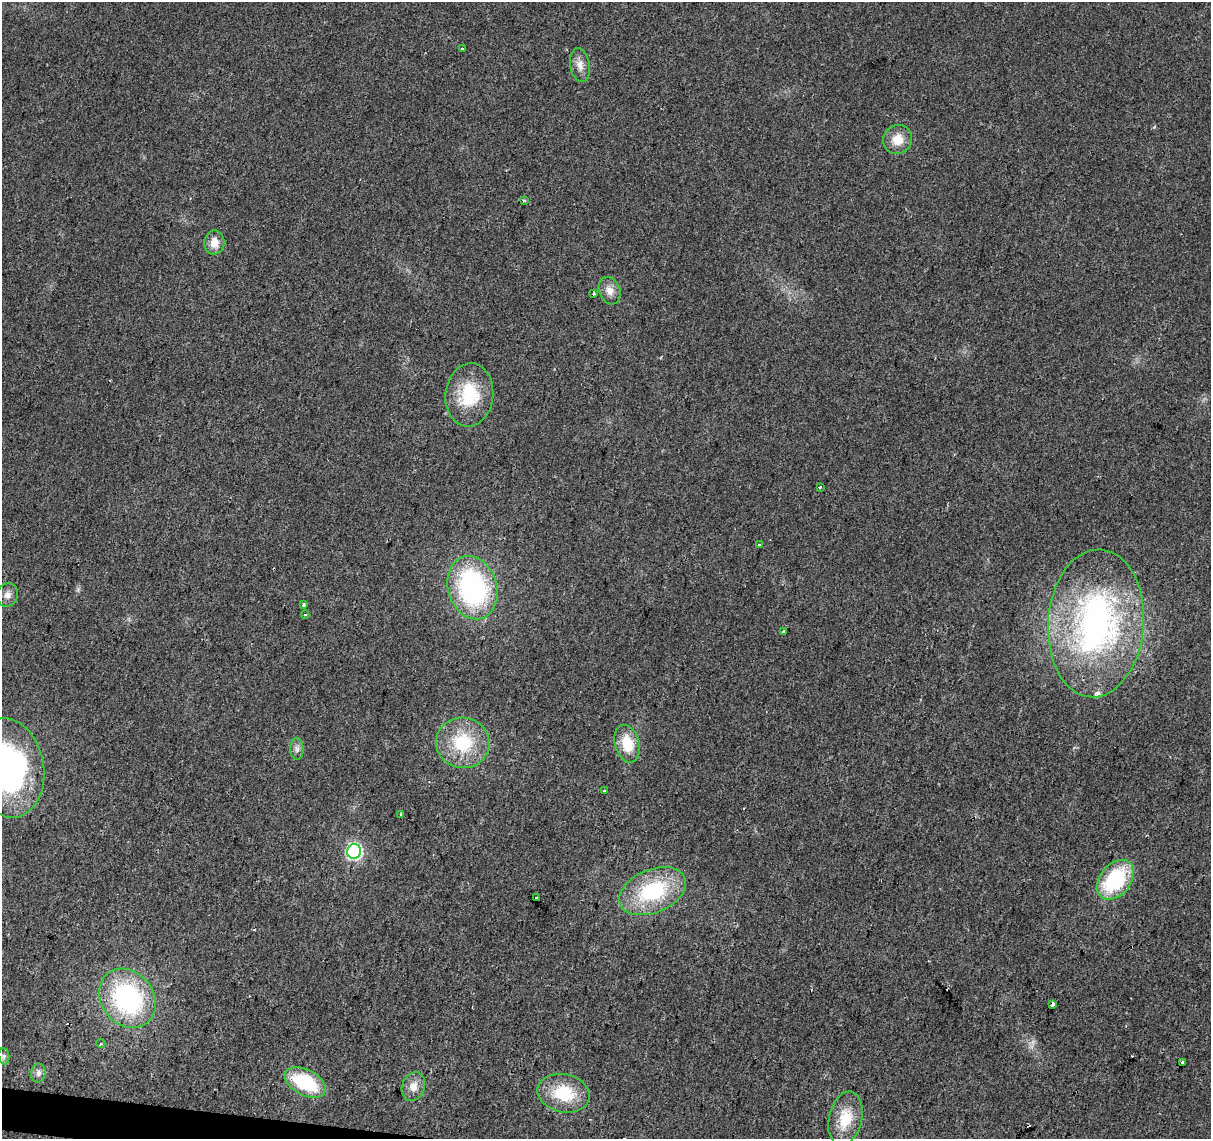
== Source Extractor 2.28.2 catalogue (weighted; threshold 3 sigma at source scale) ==
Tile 7 of 4 x 4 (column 3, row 2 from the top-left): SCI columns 2421-3629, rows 2500-3636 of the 4847 x 5057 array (HDU 1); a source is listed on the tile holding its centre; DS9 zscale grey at full resolution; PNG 1213 x 1141 px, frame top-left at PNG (2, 2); each listed source drawn as its Kron ellipse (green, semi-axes under 4 px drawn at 4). Shown black and unused: <1% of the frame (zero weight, under 2 of 3 exposures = <1% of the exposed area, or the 3 px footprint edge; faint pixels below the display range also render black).
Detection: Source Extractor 2.28.2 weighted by HDU 2 'WHT'; one run over the whole footprint, this tile lists its part. Background 0.0273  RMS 0.0063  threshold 0.0285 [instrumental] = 3 sigma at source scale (4.5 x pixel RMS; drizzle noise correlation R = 1.50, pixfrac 1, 0.0396/0.0396 arcsec/px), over >= 5 px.
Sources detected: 44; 7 cosmic-ray / hot-pixel residue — neither listed nor drawn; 1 inside a brighter listed object's ellipse — not listed separately; the other 36 listed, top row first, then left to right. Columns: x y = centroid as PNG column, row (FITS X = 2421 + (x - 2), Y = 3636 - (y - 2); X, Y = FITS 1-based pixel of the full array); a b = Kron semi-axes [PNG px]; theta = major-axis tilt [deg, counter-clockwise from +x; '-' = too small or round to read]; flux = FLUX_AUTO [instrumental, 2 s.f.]
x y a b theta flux
462 49 3 3 - 0.94
580 65 17 9 -80 5.6
898 139 15 14 - 11
524 201 3 3 - 2.5
214 242 12 10 85 7.5
610 291 14 10 -68 5.4
593 294 3 2 - 0.67
469 395 32 24 84 32
820 487 3 2 - 0.63
760 545 4 3 - 3.5
473 588 32 24 -73 120
7 595 12 10 71 3.7
304 605 3 3 - 1.3
305 614 4 3 - 0.66
1096 623 74 48 86 210
784 631 3 3 - 2.1
463 743 27 25 -9 36
627 744 19 12 -74 17
297 749 11 6 -89 2.6
9 768 50 35 -81 160
605 790 3 3 - 1.1
401 814 4 3 - 0.58
354 851 7 7 - 140
1115 880 22 15 51 54
653 891 35 21 23 53
536 898 3 3 - 3.8
127 998 31 26 -51 94
1053 1004 3 3 - 71
101 1043 4 4 - 0.98
4 1056 8 5 -83 1.6
1182 1062 3 3 - 5.1
38 1073 9 7 81 2.5
305 1082 22 12 -28 42
413 1087 15 11 70 6.4
564 1093 26 19 -12 29
845 1118 27 16 77 20
Overlapping masked pixels (flux is a lower limit): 1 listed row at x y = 1053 1004
Isophote crosses this tile's border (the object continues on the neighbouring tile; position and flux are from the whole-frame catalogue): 1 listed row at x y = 9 768